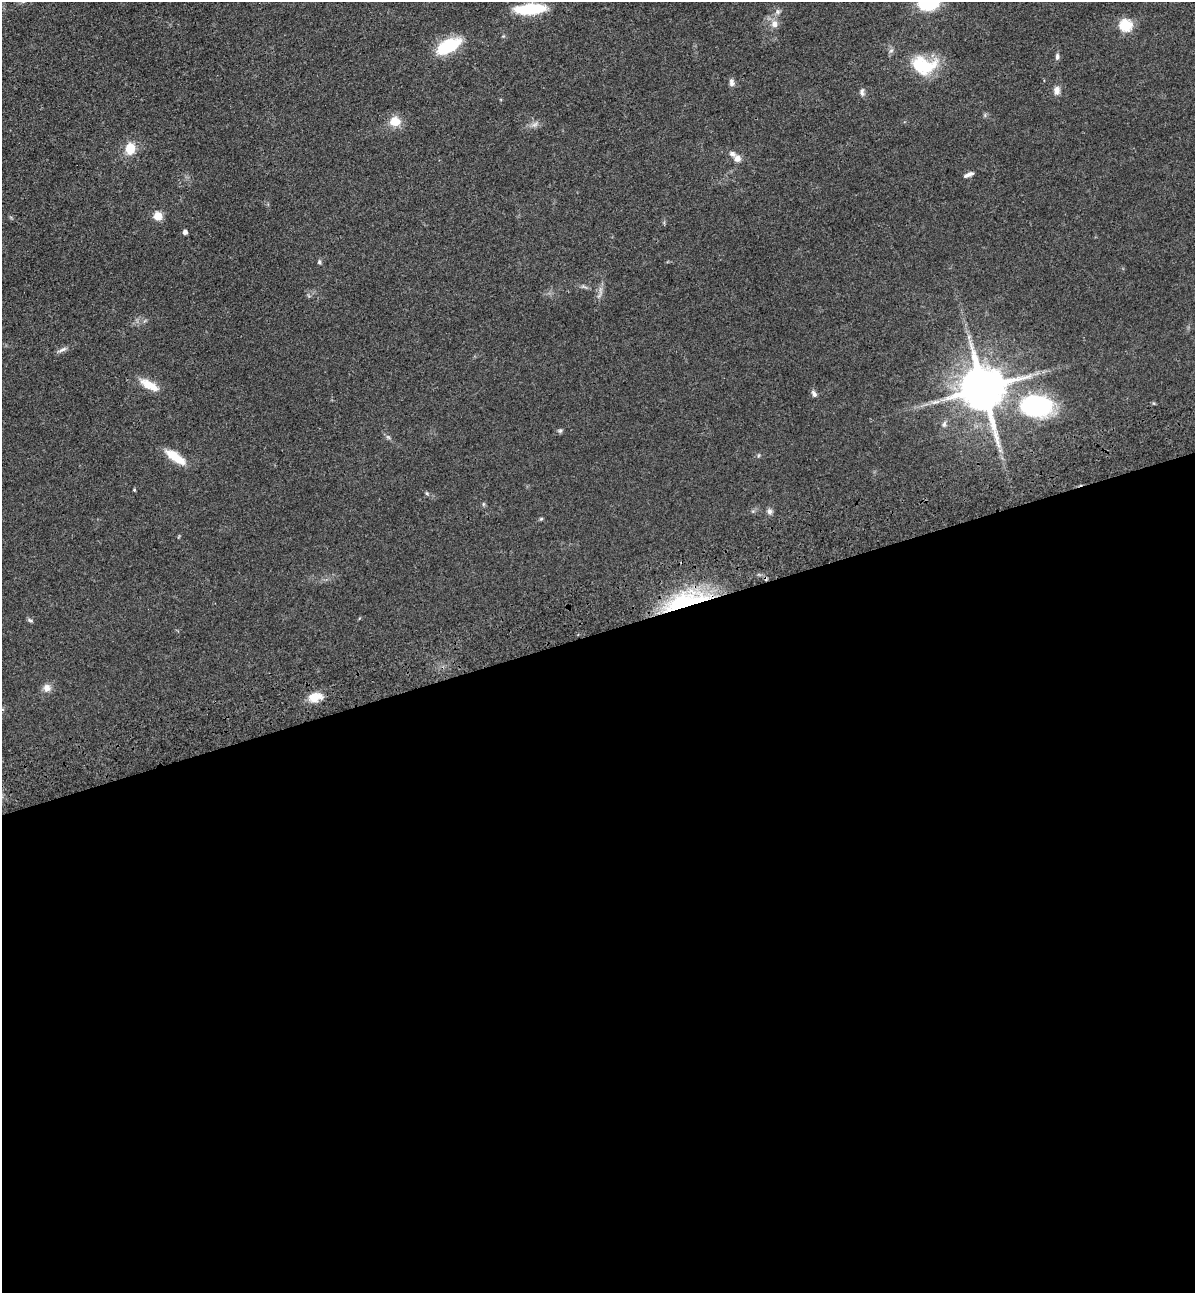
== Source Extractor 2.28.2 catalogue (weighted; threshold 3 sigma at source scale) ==
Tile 15 of 4 x 4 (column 3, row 4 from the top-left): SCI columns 2693-3885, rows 116-1406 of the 5266 x 5394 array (HDU 1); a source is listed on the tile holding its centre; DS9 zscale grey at full resolution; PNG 1197 x 1295 px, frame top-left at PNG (2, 2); no overlay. Shown black and unused: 51% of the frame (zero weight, under 3 of 4 exposures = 6% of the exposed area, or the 3 px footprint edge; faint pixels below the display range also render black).
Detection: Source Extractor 2.28.2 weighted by HDU 2 'WHT'; one run over the whole footprint, this tile lists its part. Background 0.056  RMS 0.0058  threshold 0.026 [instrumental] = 3 sigma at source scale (4.5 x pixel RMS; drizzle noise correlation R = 1.50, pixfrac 1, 0.05/0.05 arcsec/px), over >= 5 px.
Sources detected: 37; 1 cosmic-ray / hot-pixel residue — not listed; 1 inside a brighter listed object's ellipse — not listed separately; the other 35 listed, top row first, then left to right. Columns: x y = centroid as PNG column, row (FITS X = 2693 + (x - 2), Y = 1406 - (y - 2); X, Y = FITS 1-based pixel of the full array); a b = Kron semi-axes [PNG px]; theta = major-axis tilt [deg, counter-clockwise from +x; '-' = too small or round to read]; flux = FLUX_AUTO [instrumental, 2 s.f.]
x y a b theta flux
928 3 17 12 6 33
530 9 27 8 4 34
774 24 10 9 - 3.8
1126 25 6 6 - 50
448 46 26 12 28 28
1057 56 8 5 85 1.4
923 65 28 19 -8 28
732 82 10 6 -83 2
1057 90 11 8 89 2.9
862 92 11 5 87 1.7
395 121 14 12 -7 7.6
535 124 10 4 30 1.8
130 149 12 10 80 10
737 159 9 8 - 3.3
969 175 13 5 23 2.3
158 216 5 5 - 19
185 232 4 4 - 2.5
319 262 6 4 -71 0.88
969 337 7 4 -72 1.4
62 350 14 5 25 2.1
149 385 25 9 -29 9.5
983 389 13 12 - 2900
814 394 9 5 -57 1.7
1036 405 38 25 -8 66
944 424 10 5 75 1.7
560 431 6 5 - 1
388 437 7 4 -19 0.9
175 457 25 9 -34 12
134 490 4 3 - 0.57
769 511 7 7 - 1.9
541 519 5 4 - 0.72
685 601 59 19 17 55
30 620 7 5 -22 1.1
47 688 11 10 - 3.4
315 697 15 10 12 8.8
Overlapping masked pixels (flux is a lower limit): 1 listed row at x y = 685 601
Isophote crosses this tile's border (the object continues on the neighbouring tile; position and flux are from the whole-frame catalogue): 1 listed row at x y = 928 3